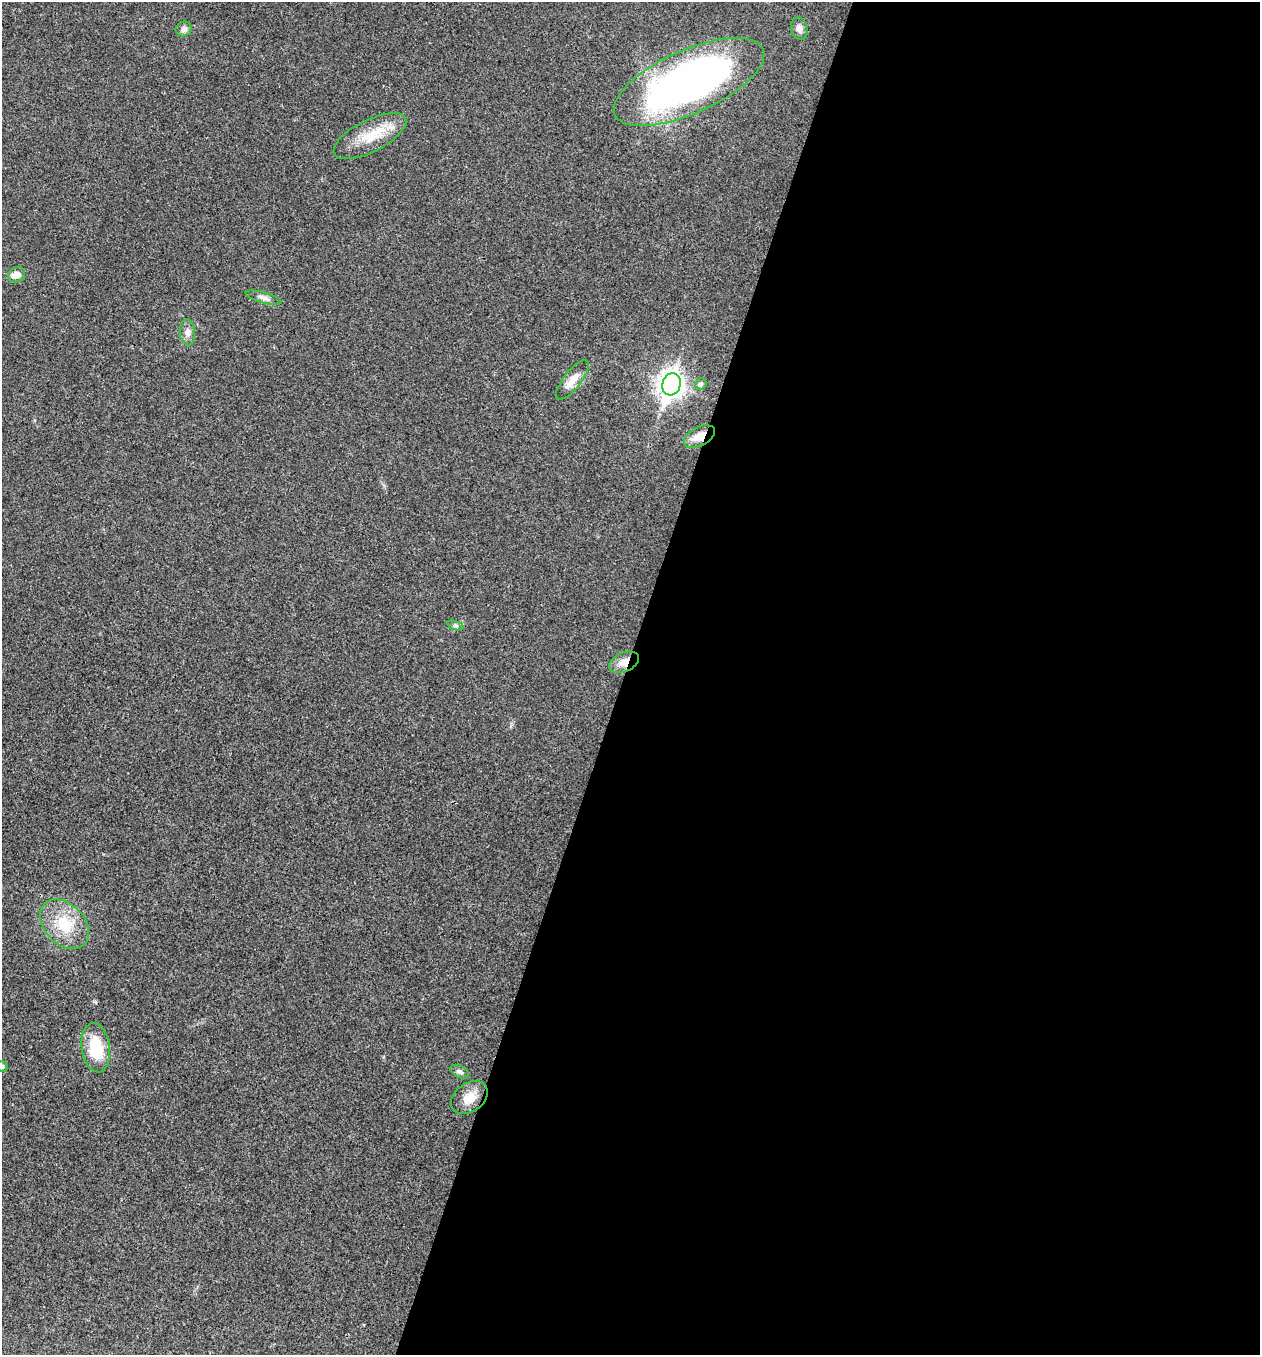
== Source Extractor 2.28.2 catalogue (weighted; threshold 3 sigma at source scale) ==
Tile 12 of 4 x 4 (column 4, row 3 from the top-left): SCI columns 4041-5298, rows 1356-2708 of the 5432 x 5418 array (HDU 1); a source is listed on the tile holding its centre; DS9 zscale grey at full resolution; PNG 1262 x 1357 px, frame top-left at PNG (2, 2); each listed source drawn as its Kron ellipse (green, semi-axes under 4 px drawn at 4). Shown black and unused: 51% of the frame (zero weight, under 3 of 4 exposures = <1% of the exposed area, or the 3 px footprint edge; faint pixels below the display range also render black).
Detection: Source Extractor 2.28.2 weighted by HDU 2 'WHT'; one run over the whole footprint, this tile lists its part. Background 0.0224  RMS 0.0041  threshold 0.0183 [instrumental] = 3 sigma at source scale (4.5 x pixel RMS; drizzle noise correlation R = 1.50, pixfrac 1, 0.05/0.05 arcsec/px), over >= 5 px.
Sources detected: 18; all 18 listed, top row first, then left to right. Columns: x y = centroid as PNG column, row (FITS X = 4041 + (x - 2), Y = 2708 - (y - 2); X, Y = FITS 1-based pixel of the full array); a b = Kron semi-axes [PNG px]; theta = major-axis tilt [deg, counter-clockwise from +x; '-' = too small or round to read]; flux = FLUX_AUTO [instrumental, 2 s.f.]
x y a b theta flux
184 29 8 7 - 1.8
799 29 11 8 -76 2.3
689 82 81 31 24 200
370 136 40 16 27 13
17 275 9 7 22 3.5
263 298 19 5 -15 2.1
187 332 13 7 -84 2.5
572 380 24 8 52 4.9
671 384 11 9 72 360
701 384 6 5 - 1.3
699 437 17 9 28 5
455 625 8 3 -19 0.77
624 662 15 9 24 4.3
64 924 28 20 -45 14
96 1048 25 14 -82 16
2 1066 5 5 - 0.83
460 1072 10 6 -27 1.2
469 1097 20 14 35 6.1
Overlapping masked pixels (flux is a lower limit): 2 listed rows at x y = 699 437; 624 662
Isophote crosses this tile's border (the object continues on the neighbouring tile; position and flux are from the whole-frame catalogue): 1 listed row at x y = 2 1066